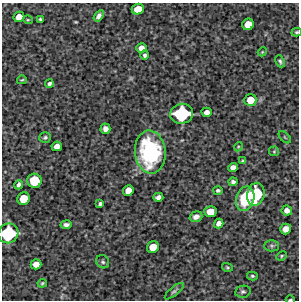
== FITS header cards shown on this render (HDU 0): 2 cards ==
NAXIS1  =                  297 /Length X axis
NAXIS2  =                  298 /Length Y axis

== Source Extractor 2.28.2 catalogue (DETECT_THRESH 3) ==
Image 297 x 298 px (HDU 0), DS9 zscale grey, 1 PNG px = 1 image px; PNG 301 x 302 px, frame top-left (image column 1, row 298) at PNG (2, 3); each listed source drawn as its Kron ellipse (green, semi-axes under 4 px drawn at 4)
Background 4800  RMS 280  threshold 848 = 3 sigma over >= 5 px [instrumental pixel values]
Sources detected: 53; all 53 listed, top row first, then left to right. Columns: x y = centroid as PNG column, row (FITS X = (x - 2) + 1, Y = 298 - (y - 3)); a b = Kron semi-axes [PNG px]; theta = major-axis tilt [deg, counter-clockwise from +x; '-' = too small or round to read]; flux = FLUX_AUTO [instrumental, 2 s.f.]
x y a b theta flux
138 9 6 5 - 2.5e+05
99 16 6 4 55 6.6e+04
19 17 5 5 - 1.9e+05
40 19 4 3 - 3.0e+04
28 20 5 3 - 1.7e+04
248 24 6 5 - 2.4e+05
297 32 5 4 - 2.5e+04
141 48 5 5 - 1.3e+05
262 52 4 3 - 1.7e+04
145 55 4 4 - 4.7e+04
280 61 6 4 -65 3.4e+04
22 80 5 3 - 2.0e+04
49 84 4 4 - 4.6e+04
250 100 6 6 - 2.5e+05
207 112 5 4 - 1.0e+05
182 114 11 10 - 1.3e+06
105 129 5 5 - 8.4e+04
45 137 6 5 - 3.6e+04
285 137 7 3 -45 2.0e+04
57 146 5 5 - 1.2e+05
238 147 4 3 - 1.8e+04
274 151 5 5 - 2.3e+04
150 152 21 15 -84 2.0e+06
243 161 3 3 - 2.8e+04
233 167 5 4 - 1.0e+05
34 181 7 7 - 5.6e+05
233 182 4 3 - 4.8e+04
18 185 5 3 - 5.2e+04
218 190 4 4 - 3.9e+04
128 191 5 5 - 1.8e+05
256 194 11 8 77 9.7e+05
158 197 5 4 - 7.8e+04
23 199 6 6 - 3.5e+05
245 199 12 9 75 7.8e+05
100 204 4 3 - 4.2e+04
287 210 5 5 - 1.0e+05
210 212 6 5 - 2.4e+05
196 217 6 5 - 8.1e+04
219 223 5 4 - 9.6e+04
66 225 5 4 - 6.4e+04
286 229 5 5 - 1.6e+05
8 233 10 9 - 1.2e+06
272 246 7 5 0 3.7e+04
153 247 6 5 - 2.7e+05
282 256 5 4 - 2.5e+04
103 262 7 6 - 3.9e+04
36 264 5 5 - 1.6e+05
227 267 5 3 - 2.5e+04
252 276 5 4 - 2.9e+04
42 283 5 3 - 2.3e+04
174 291 12 4 40 3.9e+04
243 292 8 6 10 4.7e+04
290 300 4 2 - 2.0e+04
At the frame edge (FLAGS 8, measured only in part): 3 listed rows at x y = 297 32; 8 233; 290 300